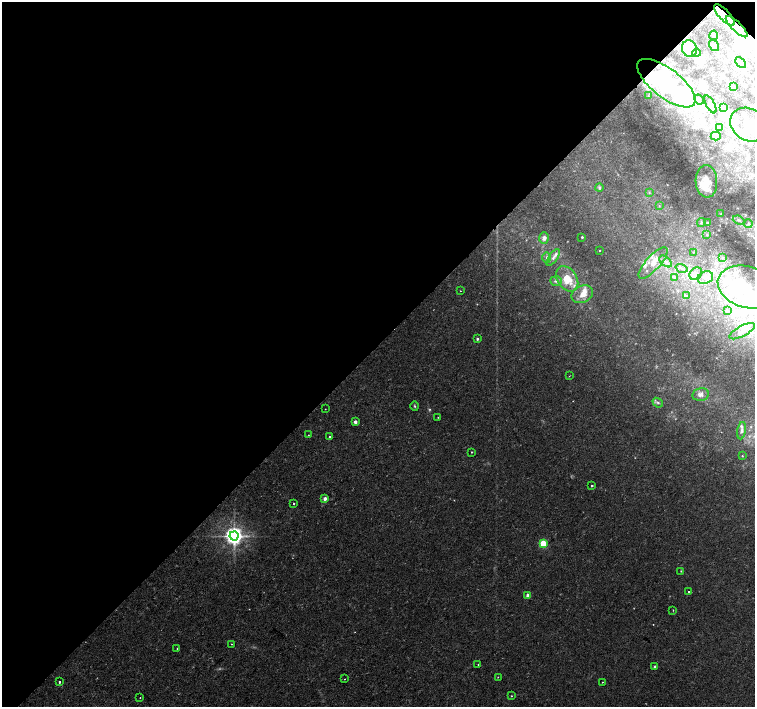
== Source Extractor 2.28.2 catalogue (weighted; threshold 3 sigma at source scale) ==
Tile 2 of 4 x 4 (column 2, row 1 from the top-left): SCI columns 1513-3017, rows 4456-5864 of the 6027 x 6027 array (HDU 1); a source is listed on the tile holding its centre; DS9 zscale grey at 2 x 2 block average (1 PNG px = mean of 2 x 2 image px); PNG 757 x 709 px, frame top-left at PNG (2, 2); each listed source drawn as its Kron ellipse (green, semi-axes under 4 px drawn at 4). Shown black and unused: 49% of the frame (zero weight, under 2 of 3 exposures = <1% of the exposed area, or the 3 px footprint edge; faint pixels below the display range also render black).
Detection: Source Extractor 2.28.2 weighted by HDU 2 'WHT'; one run over the whole footprint, this tile lists its part. Background 0.0228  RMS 0.0028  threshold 0.0126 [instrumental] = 3 sigma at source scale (4.5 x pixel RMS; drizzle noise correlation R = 1.50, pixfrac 1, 0.0396/0.0396 arcsec/px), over >= 5 px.
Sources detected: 116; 3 too faint to see at this stretch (2 x 2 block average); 16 inside a brighter object's white glare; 1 cosmic-ray / hot-pixel residue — neither listed nor drawn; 17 inside a brighter listed object's ellipse — not listed separately; the other 79 listed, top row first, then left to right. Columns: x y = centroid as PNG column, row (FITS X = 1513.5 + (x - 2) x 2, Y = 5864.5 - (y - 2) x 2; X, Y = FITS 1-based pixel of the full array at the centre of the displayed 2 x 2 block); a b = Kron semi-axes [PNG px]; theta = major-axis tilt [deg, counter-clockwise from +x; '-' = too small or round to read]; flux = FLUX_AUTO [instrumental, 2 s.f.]
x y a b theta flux
724 15 14 5 -46 7
737 27 14 5 -44 7.2
714 35 5 4 - 0.99
714 46 6 4 -56 2.5
689 48 8 7 - 5.3
696 53 4 3 - 1.1
741 62 6 2 -45 0.94
666 83 35 14 -37 42
733 87 3 2 - 0.37
648 96 4 2 - 0.49
699 100 6 4 -42 1.3
710 104 10 4 -62 2.3
724 107 4 3 - 0.91
749 125 19 16 -34 19
720 127 4 3 - 0.9
716 136 5 3 - 1.1
706 181 16 10 -86 10
599 188 4 4 - 1.1
649 192 3 2 - 0.53
659 206 3 2 - 0.38
721 213 3 2 - 0.45
739 220 6 3 -22 1
701 222 4 3 - 0.95
707 223 3 3 - 0.99
748 224 4 2 - 0.74
707 235 4 3 - 0.75
582 237 2 2 - 0.83
544 238 6 5 - 3.2
599 250 2 2 - 0.72
693 252 3 2 - 0.38
547 257 5 3 - 1.3
553 258 10 4 55 2.8
722 258 3 2 - 0.54
666 261 7 4 -41 2.9
653 263 20 7 48 9.6
681 268 6 3 -18 1.5
696 274 7 5 47 3.9
675 277 4 3 - 0.88
705 278 8 6 21 3.6
567 279 14 9 -56 15
556 281 6 5 - 2
747 287 30 20 -17 40
460 291 2 2 - 0.23
582 294 11 8 24 6.9
687 296 3 3 - 0.68
727 311 3 3 - 0.71
742 331 14 5 28 4.7
477 339 3 3 - 1.1
569 376 3 2 - 0.28
701 394 8 6 11 3
658 403 5 4 - 1.3
415 406 4 3 - 0.81
325 409 2 2 - 0.27
438 417 2 2 - 0.39
355 422 2 2 - 3.6
742 431 9 4 80 2
308 435 2 2 - 0.37
329 437 2 2 - 1.3
471 452 2 2 - 0.48
742 456 2 2 - 0.38
592 485 2 2 - 1.6
325 499 3 2 - 4.8
294 503 2 2 - 0.78
234 536 4 4 - 450
543 544 3 3 - 40
681 571 3 2 - 0.52
689 592 2 2 - 1.8
528 596 3 2 - 7.1
673 610 2 2 - 0.45
231 644 2 2 - 0.43
177 648 2 2 - 0.47
478 664 2 2 - 0.31
655 667 3 2 - 2.3
498 677 2 2 - 0.32
344 679 2 2 - 0.45
59 682 2 2 - 1.8
602 682 2 2 - 0.93
511 696 2 2 - 0.44
140 698 2 2 - 0.7
Overlapping masked pixels (flux is a lower limit): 2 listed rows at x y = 724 15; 737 27
Isophote crosses this tile's border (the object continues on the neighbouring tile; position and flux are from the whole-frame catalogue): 1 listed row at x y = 749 125
Diffuse or blended objects may show on this block-average render without a row.